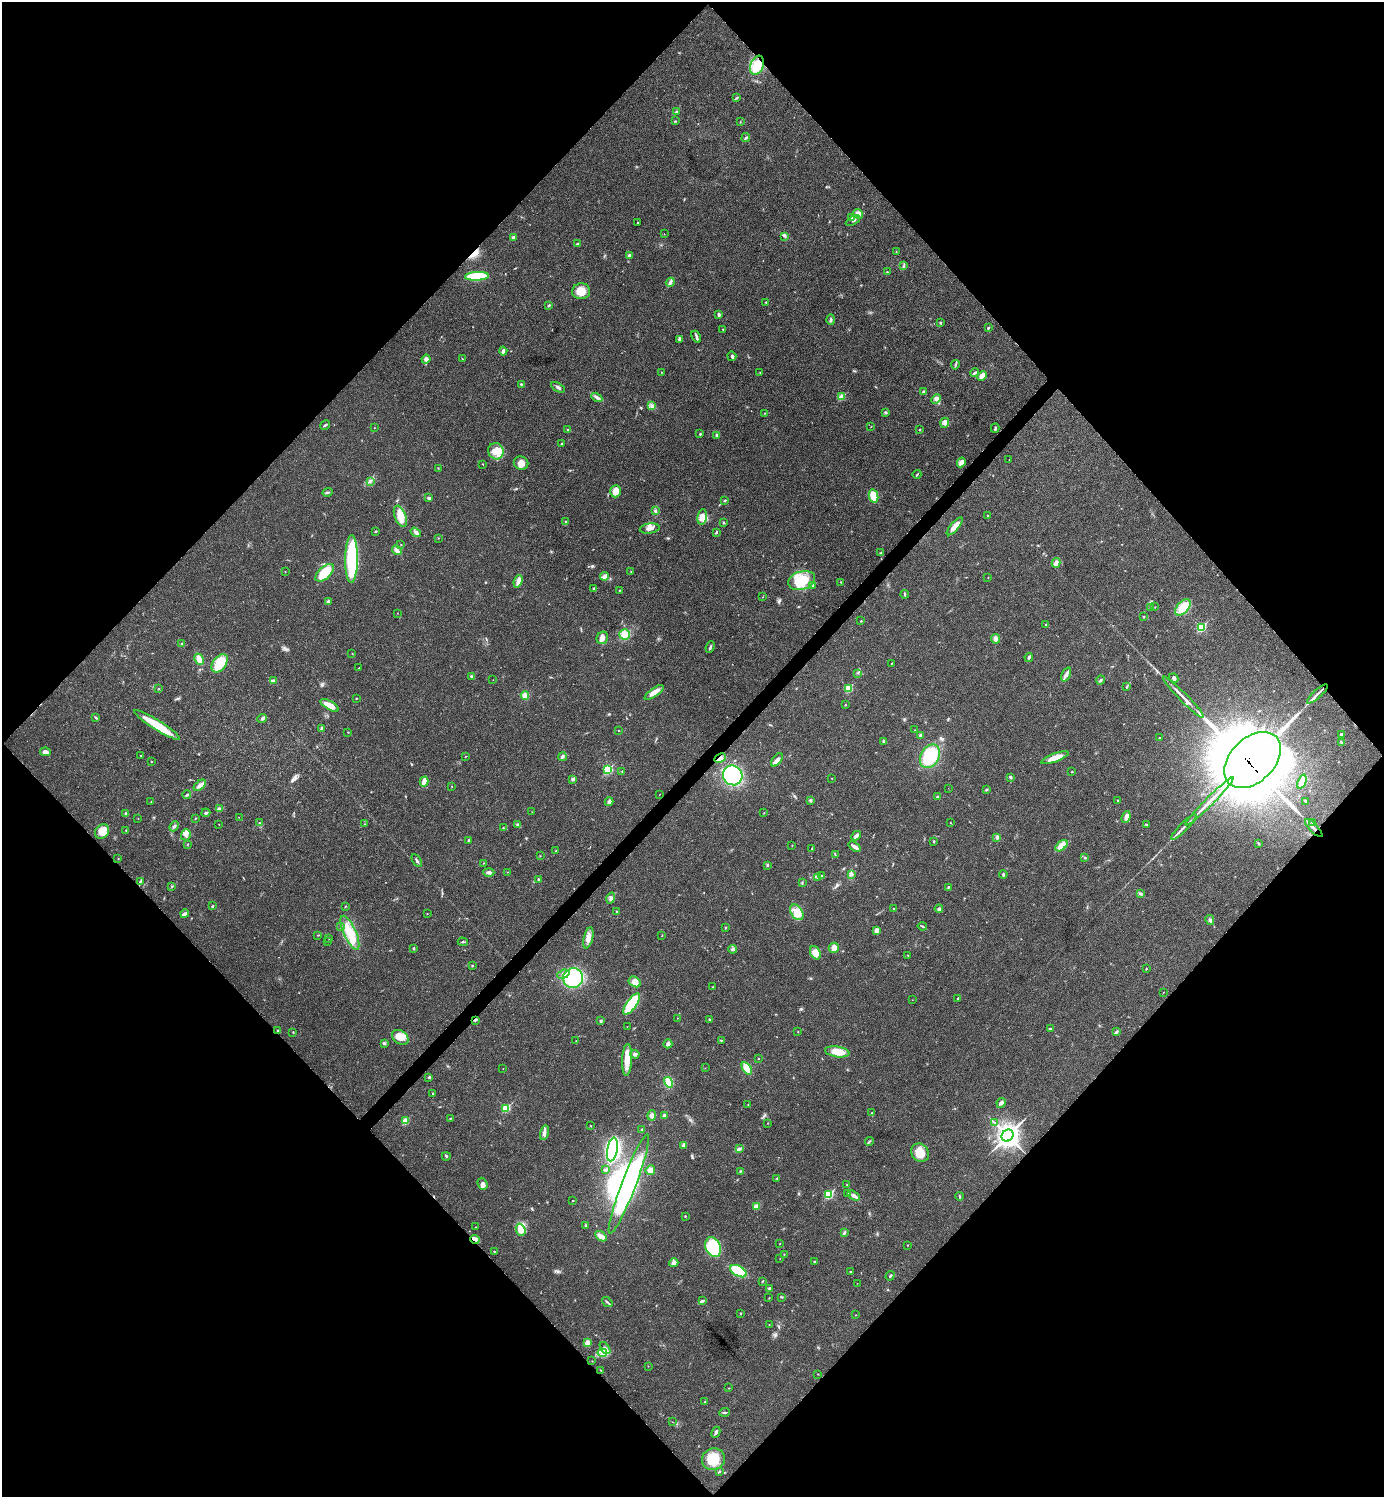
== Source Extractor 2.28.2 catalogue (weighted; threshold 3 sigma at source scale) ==
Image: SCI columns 160-5687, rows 7-5984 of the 5987 x 5987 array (HDU 1 of 3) = the unmasked area's bounding box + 8 px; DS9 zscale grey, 4 x 4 block average (1 PNG px = mean of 4 x 4 image px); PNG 1386 x 1499 px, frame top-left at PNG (2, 2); each listed source drawn as its Kron ellipse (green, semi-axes under 4 px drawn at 4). Shown black and unused: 51% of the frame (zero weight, under 3 of 4 exposures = <1% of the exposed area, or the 3 px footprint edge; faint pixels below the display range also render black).
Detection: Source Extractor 2.28.2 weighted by HDU 2 'WHT'. Background 0.0192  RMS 0.004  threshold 0.0181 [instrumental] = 3 sigma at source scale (4.5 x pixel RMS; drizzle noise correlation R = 1.50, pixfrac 1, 0.05/0.05 arcsec/px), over >= 5 px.
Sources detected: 408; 14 inside a brighter object's white glare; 3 cosmic-ray / hot-pixel residue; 2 long thin detections or spike segments (spike, bleed or trail) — neither listed nor drawn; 2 coinciding with a brighter row at this scale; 16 inside a brighter listed object's ellipse — not listed separately; the other 371 listed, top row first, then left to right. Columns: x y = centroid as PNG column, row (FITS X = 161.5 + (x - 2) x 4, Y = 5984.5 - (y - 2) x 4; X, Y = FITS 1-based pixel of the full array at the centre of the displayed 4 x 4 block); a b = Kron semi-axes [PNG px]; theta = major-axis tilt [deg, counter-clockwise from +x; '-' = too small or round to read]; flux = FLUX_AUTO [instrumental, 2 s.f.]
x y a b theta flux
757 65 10 6 68 49
737 98 4 2 - 2.3
676 112 4 2 - 2.9
675 121 2 2 - 1.1
740 122 2 2 - 0.99
746 138 4 2 - 3.9
858 214 5 4 - 13
852 217 3 2 - 2.6
853 221 8 2 31 4.6
638 222 2 2 - 1.3
664 234 2 2 - 0.62
785 236 3 2 - 2.3
513 238 2 2 - 7.8
577 244 4 2 - 2.6
896 252 2 2 - 1.3
629 255 4 2 - 4.4
904 265 3 2 - 2
887 272 2 2 - 2
477 276 12 4 3 110
670 282 5 4 - 6
581 291 9 8 - 32
766 302 2 2 - 1.5
549 305 4 2 - 3.1
719 315 4 3 - 4.4
831 320 5 3 - 4.2
940 323 3 2 - 2.1
988 328 2 2 - 2.8
723 329 2 2 - 1
696 337 6 2 -60 5.5
679 339 4 3 - 4.8
503 351 4 3 - 8
732 356 5 3 - 5.1
426 359 4 4 - 8.4
462 359 2 2 - 0.74
955 365 5 2 - 3.6
661 372 2 2 - 0.92
760 372 2 2 - 0.64
975 373 4 2 - 4.4
982 376 5 3 - 18
521 384 3 2 - 1.8
558 387 7 3 -31 5.7
924 392 4 3 - 4.7
597 397 6 4 -31 6.6
842 397 3 2 - 28
936 399 5 4 - 7.8
652 406 3 2 - 2.1
885 412 2 2 - 1.3
765 413 2 2 - 0.86
945 423 5 4 - 6.3
325 425 5 2 - 3.1
871 426 2 2 - 1.1
374 428 2 2 - 0.68
995 428 4 2 - 3.6
919 429 2 2 - 1.3
568 430 3 2 - 1.7
700 434 2 2 - 1.8
717 435 3 2 - 4
561 444 2 2 - 1.9
496 451 8 7 - 24
1009 459 2 2 - 0.32
961 462 5 3 - 21
521 463 7 6 - 18
483 464 2 2 - 1.1
438 468 2 2 - 1.3
917 474 4 2 - 2.3
370 481 4 2 - 3.4
616 491 6 5 - 24
327 492 5 2 - 3.7
874 496 7 4 -78 48
429 498 4 3 - 3.8
725 500 3 2 - 2
655 511 3 2 - 2.2
987 515 2 2 - 0.99
400 516 11 5 -68 39
702 517 8 4 80 17
565 522 2 2 - 1.8
723 522 3 2 - 1.6
955 526 11 3 49 20
650 528 10 5 8 12
375 531 3 2 - 2
416 532 6 3 -33 6.6
716 532 3 2 - 3.4
438 538 2 2 - 0.9
401 545 2 2 - 1.2
397 550 5 3 - 10
881 553 3 2 - 2.2
352 559 24 6 90 240
1056 563 5 4 - 7
285 571 2 2 - 0.62
631 571 2 2 - 0.64
325 573 11 6 43 72
605 576 4 4 - 6.7
988 578 2 2 - 0.56
802 580 14 9 18 59
518 581 6 4 67 9.2
841 582 2 2 - 1.1
813 586 4 2 - 3.2
594 588 2 2 - 3.7
619 590 2 2 - 1.6
905 594 4 2 - 2.9
762 597 2 2 - 0.67
328 602 3 2 - 5.8
1150 607 3 2 - 1.3
1155 607 2 2 - 0.75
1183 607 9 5 47 51
397 613 2 2 - 0.63
1143 616 2 2 - 1.1
861 621 2 2 - 1.5
1046 624 3 2 - 1.5
1201 627 4 3 - 74
625 634 5 5 - 31
602 638 6 5 - 12
996 639 5 4 - 11
181 644 3 2 - 2.4
710 647 6 2 67 4
352 654 2 2 - 0.74
1029 657 4 2 - 4
199 659 6 4 -63 23
220 663 10 6 53 68
891 663 2 2 - 0.84
359 668 2 2 - 1.8
857 673 2 2 - 0.8
1066 674 7 3 66 8.6
472 676 4 2 - 5
1174 678 5 3 - 5.6
493 680 2 2 - 0.6
1101 680 4 2 - 4.1
273 681 4 3 - 9.6
1127 687 3 2 - 2.4
159 688 2 2 - 0.78
848 688 3 2 - 61
654 692 11 3 36 24
1317 694 13 2 42 9.2
525 696 4 4 - 21
1183 697 29 2 -45 18
356 698 2 2 - 1.2
330 705 10 4 -30 26
845 705 2 2 - 1.2
96 717 4 2 - 2.4
262 719 5 2 - 4.1
157 725 27 5 -32 80
322 729 3 3 - 5.6
618 730 2 2 - 0.78
915 730 2 2 - 0.67
348 732 2 2 - 0.92
1342 734 3 2 - 3.1
921 735 4 3 - 6.3
1159 737 2 2 - 1.1
884 741 3 3 - 5.2
1341 743 4 2 - 3.1
45 752 5 3 - 13
141 756 2 2 - 1.8
466 756 2 2 - 1.2
930 756 12 9 60 120
562 757 4 3 - 6
720 758 6 3 24 10
1055 758 14 3 20 28
777 760 8 3 54 7.9
1252 760 33 22 44 21000
151 762 2 2 - 1.3
608 769 3 2 - 130
622 771 2 2 - 1.1
1072 772 2 2 - 1.5
733 775 10 9 - 270
1010 777 3 2 - 3.7
832 778 2 2 - 0.94
573 779 2 2 - 11
424 781 5 2 - 31
1302 782 7 3 67 17
200 785 7 3 42 11
452 786 2 2 - 0.86
948 788 2 2 - 0.56
986 790 3 2 - 2.7
659 794 2 2 - 0.48
187 795 4 2 - 4
938 797 2 2 - 8.3
810 800 3 3 - 3.4
1117 800 3 2 - 1.1
1210 801 33 2 45 42
1306 801 3 2 - 2.1
151 802 2 2 - 0.57
609 802 4 2 - 12
220 809 4 4 - 6.1
532 812 2 2 - 0.6
206 813 4 3 - 4.8
764 813 2 2 - 0.87
126 814 3 3 - 4.9
239 817 2 2 - 0.45
1126 817 6 4 70 8.2
138 818 2 2 - 0.59
195 818 2 2 - 1.3
1313 822 3 2 - 1.6
259 823 2 2 - 0.9
950 823 2 2 - 0.99
219 824 2 2 - 0.58
364 824 2 2 - 0.87
1146 824 3 2 - 2.4
518 825 3 3 - 5.4
174 826 5 2 - 5.2
1184 827 17 2 45 11
503 828 2 2 - 1.1
1314 828 12 2 -46 8.4
126 830 2 2 - 0.88
102 831 8 6 48 28
186 835 5 5 - 9.9
856 836 5 3 - 7.4
997 837 4 3 - 5.5
468 840 3 2 - 2.3
934 841 3 2 - 1.8
1259 843 3 2 - 2.7
188 844 2 2 - 1.2
792 845 2 2 - 0.99
1062 846 7 4 42 21
854 847 7 3 -35 9.6
812 849 2 2 - 1.1
556 850 2 2 - 1
835 855 3 2 - 1.9
540 856 2 2 - 0.98
1085 857 3 2 - 1.7
118 859 2 2 - 0.62
417 860 7 2 -57 4
483 863 2 2 - 1.1
767 865 3 2 - 3.1
489 872 5 3 - 6.9
507 872 2 2 - 0.57
851 874 4 2 - 3.1
1003 874 4 2 - 2.7
822 876 3 2 - 2.5
818 878 3 2 - 1.8
538 879 3 2 - 3.4
140 881 3 2 - 2.4
802 883 2 2 - 1.2
172 886 2 2 - 1.6
948 888 2 2 - 1.4
1140 894 3 3 - 2.9
611 898 5 3 - 6
212 906 3 2 - 1.8
345 906 2 2 - 0.98
893 909 2 2 - 1.2
939 909 4 3 - 4.2
617 911 2 2 - 1.3
797 912 9 5 -57 30
185 914 4 3 - 8.8
427 914 2 2 - 0.98
1210 920 5 3 - 4.8
341 926 2 2 - 2.5
922 926 4 2 - 2.5
725 928 2 2 - 1.6
877 930 4 4 - 9.8
350 933 18 6 -66 45
318 935 2 2 - 1.6
662 935 2 2 - 1.1
329 938 2 2 - 1.9
588 938 11 4 76 16
327 941 2 2 - 1.2
463 942 5 2 - 2.8
834 948 5 5 - 12
413 949 3 2 - 2.5
733 949 4 3 - 4.9
815 953 7 5 -60 21
908 955 2 2 - 0.84
472 965 2 2 - 2
1146 969 2 2 - 1.5
563 974 6 3 20 8.5
573 978 10 9 - 120
635 982 6 5 - 18
712 987 2 2 - 1.3
1163 992 2 2 - 0.76
958 999 3 2 - 2.2
912 1000 2 2 - 0.55
632 1004 13 5 54 110
677 1018 2 2 - 0.86
709 1019 2 2 - 2.1
475 1020 3 2 - 2.2
600 1021 3 2 - 2.6
627 1026 2 2 - 0.64
1050 1029 3 2 - 2.1
278 1031 2 2 - 3.7
798 1031 2 2 - 0.96
293 1032 2 2 - 1.3
1116 1032 3 2 - 4.9
400 1037 9 6 -33 29
721 1040 2 2 - 1.5
576 1041 2 2 - 1.3
384 1043 3 3 - 3.8
668 1044 4 3 - 7.7
837 1052 12 5 -9 35
635 1054 4 3 - 7.5
759 1058 2 2 - 1.1
627 1060 16 5 87 33
503 1068 2 2 - 0.8
705 1068 2 2 - 0.5
747 1068 7 3 -58 48
429 1077 2 2 - 0.95
669 1082 5 4 - 47
433 1094 3 2 - 1.7
1001 1103 5 4 - 6.8
748 1105 2 2 - 0.73
506 1108 2 2 - 120
871 1113 2 2 - 1.3
652 1115 5 4 - 7.7
665 1116 3 3 - 7.9
450 1118 2 2 - 1.1
405 1121 2 2 - 81
768 1123 2 2 - 0.87
995 1123 3 2 - 2
591 1126 2 2 - 1.1
642 1130 3 2 - 2.7
544 1132 7 3 75 7.7
1008 1135 6 5 - 1400
869 1141 4 2 - 2.6
684 1145 3 2 - 8.7
739 1149 3 2 - 8
612 1150 12 5 79 570
920 1153 10 8 -51 41
446 1156 4 2 - 2.3
605 1170 2 2 - 11
650 1170 5 4 - 14
741 1171 3 2 - 2.2
777 1178 2 2 - 2.1
482 1184 6 5 - 8.8
629 1184 53 7 69 380
847 1185 2 2 - 0.63
829 1194 3 2 - 98
848 1194 2 2 - 1.6
854 1196 7 4 -31 8.3
959 1196 4 2 - 2.7
573 1201 2 2 - 1.3
756 1206 2 2 - 37
685 1216 3 2 - 1.6
586 1225 3 2 - 2.3
476 1227 2 2 - 0.96
521 1230 6 4 -70 21
845 1232 3 2 - 2.7
601 1236 7 3 -31 14
475 1239 5 3 - 18
780 1244 2 2 - 0.9
908 1245 2 2 - 1.2
713 1247 10 7 -65 110
494 1252 2 2 - 1
784 1254 2 2 - 1.2
780 1259 2 2 - 0.54
814 1262 3 2 - 1.6
674 1263 4 4 - 8.5
738 1271 9 5 -28 100
851 1272 3 2 - 2
890 1276 5 2 - 2.7
762 1281 3 2 - 1.5
857 1283 2 2 - 0.42
769 1288 3 2 - 2.1
782 1297 4 2 - 1.6
769 1298 2 2 - 0.86
702 1301 3 2 - 2.7
607 1302 6 2 -42 3.6
740 1313 2 2 - 2.4
856 1315 2 2 - 0.9
769 1325 2 2 - 1.1
587 1343 4 3 - 11
605 1348 7 2 -53 3.9
602 1353 5 3 - 7.6
592 1361 2 2 - 0.78
648 1366 2 2 - 0.66
601 1370 2 2 - 1.2
818 1374 2 2 - 1.1
729 1388 2 2 - 0.77
705 1401 3 2 - 1.8
724 1412 5 2 - 2.7
672 1422 2 2 - 0.54
716 1432 5 2 - 6.5
713 1459 11 10 - 64
719 1471 4 2 - 2.3
Overlapping masked pixels (flux is a lower limit): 5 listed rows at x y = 757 65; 720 758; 1252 760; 1314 828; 475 1239
Diffuse or blended objects may show on this block-average render without a row.